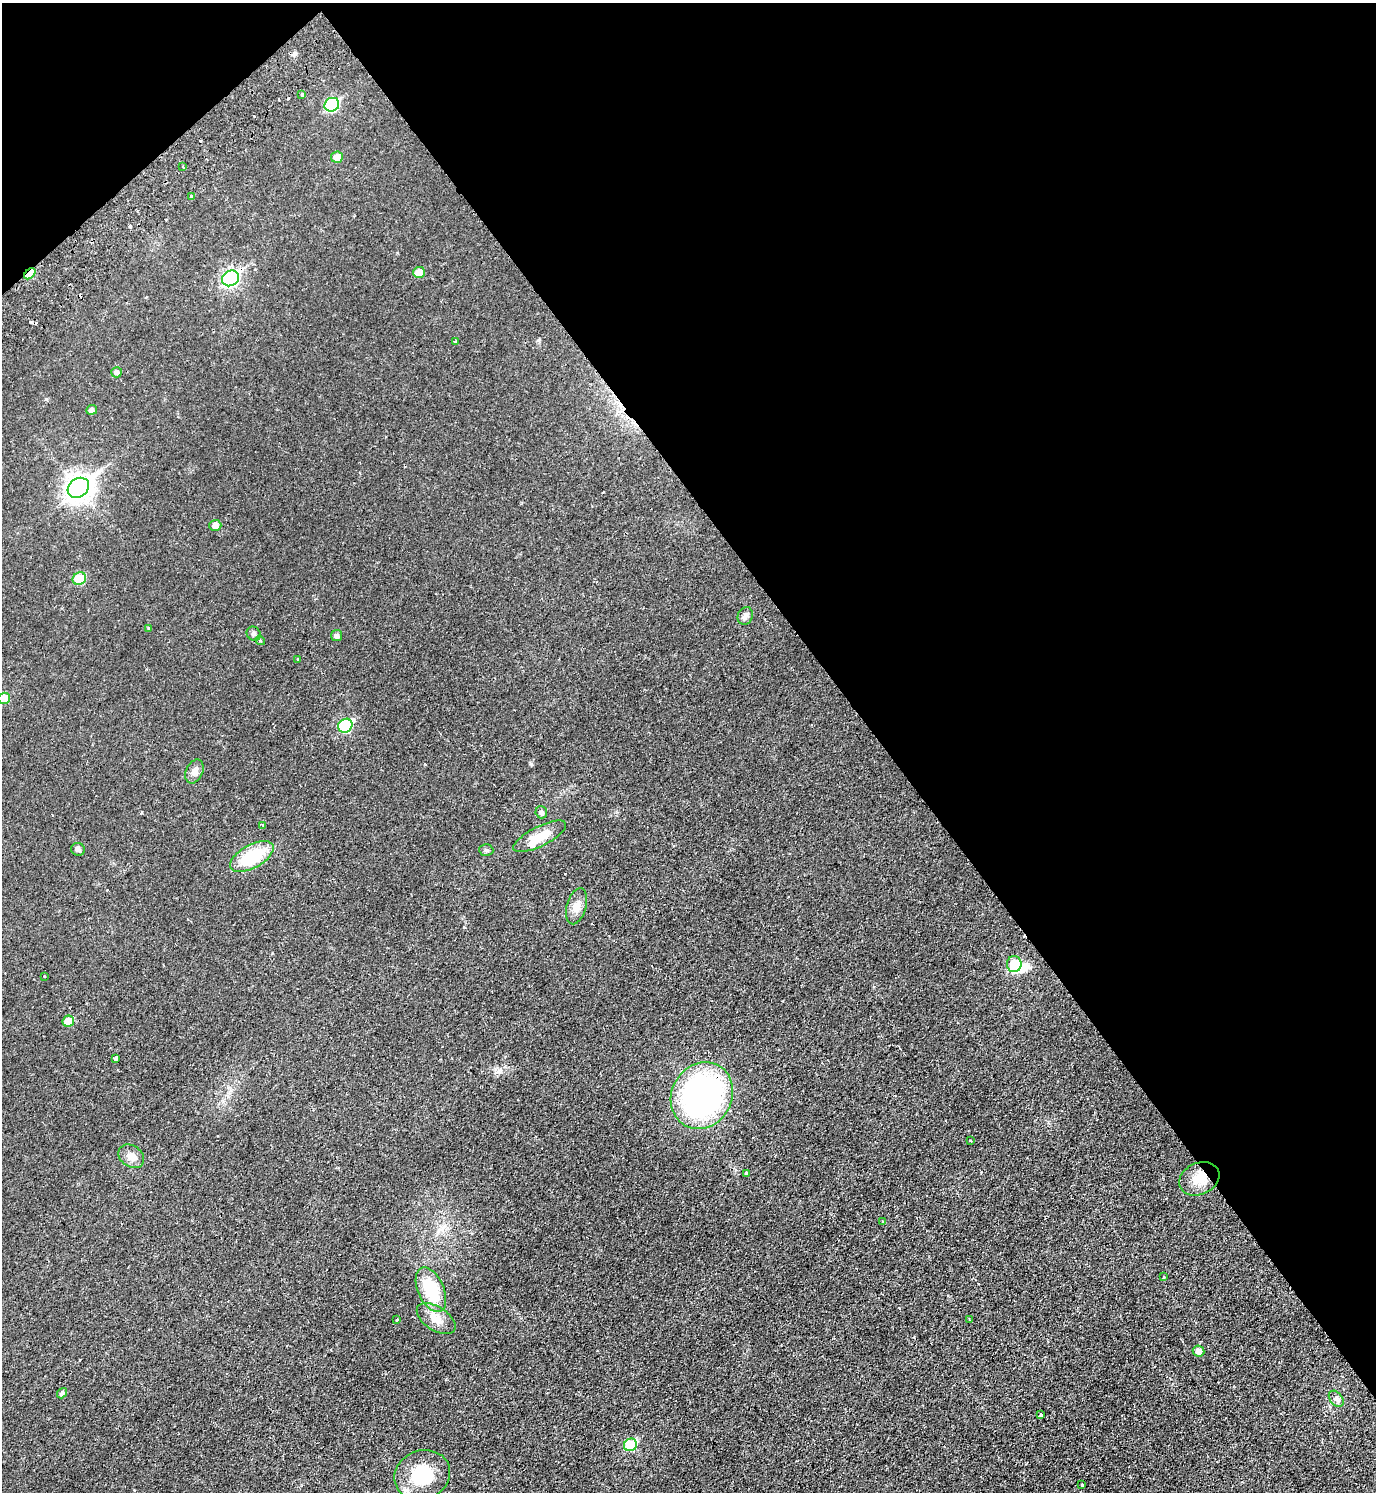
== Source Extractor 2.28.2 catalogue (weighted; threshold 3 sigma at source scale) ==
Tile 3 of 4 x 4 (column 3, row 1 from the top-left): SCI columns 2950-4323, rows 4518-6007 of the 6038 x 6054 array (HDU 1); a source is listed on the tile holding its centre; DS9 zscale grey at full resolution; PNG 1378 x 1494 px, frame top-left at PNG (2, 3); each listed source drawn as its Kron ellipse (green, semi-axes under 4 px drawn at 4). Shown black and unused: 38% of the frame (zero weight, under 2 of 3 exposures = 3% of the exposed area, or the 3 px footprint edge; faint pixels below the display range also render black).
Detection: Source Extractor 2.28.2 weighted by HDU 2 'WHT'; one run over the whole footprint, this tile lists its part. Background 0.0233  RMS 0.0048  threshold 0.0216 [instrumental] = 3 sigma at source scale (4.5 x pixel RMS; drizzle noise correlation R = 1.50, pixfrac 1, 0.05/0.05 arcsec/px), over >= 5 px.
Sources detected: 63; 2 inside a brighter object's white glare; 9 cosmic-ray / hot-pixel residue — neither listed nor drawn; the other 52 listed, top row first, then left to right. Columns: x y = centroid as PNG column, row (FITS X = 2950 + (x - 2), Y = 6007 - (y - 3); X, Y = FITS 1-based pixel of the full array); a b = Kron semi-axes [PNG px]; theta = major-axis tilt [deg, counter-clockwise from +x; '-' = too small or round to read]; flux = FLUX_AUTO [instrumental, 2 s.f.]
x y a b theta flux
302 94 3 3 - 2.2
332 105 7 6 - 45
337 157 6 5 - 5.1
183 166 3 3 - 0.76
191 197 4 3 - 0.69
419 272 6 5 - 5.8
30 274 6 4 45 10
230 278 9 7 36 88
456 342 4 3 - 0.52
117 372 5 5 - 1.2
92 410 5 5 - 2
78 488 11 9 38 400
215 525 6 5 - 3.2
79 579 7 6 - 14
745 616 9 7 64 1.8
148 628 4 3 - 0.46
254 634 7 6 - 1.1
337 635 5 5 - 1.8
260 640 5 4 - 0.8
297 659 3 2 - 0.62
4 698 6 5 - 6.5
345 726 7 6 - 36
194 771 12 8 65 2.7
541 812 6 5 - 1.3
263 825 3 3 - 1.6
540 836 29 10 27 9.9
78 849 7 6 - 1.3
486 850 7 6 - 0.89
252 856 24 11 29 24
577 906 18 9 75 4.2
1014 964 8 7 - 14
45 976 3 3 - 1.5
68 1021 6 5 - 7.6
116 1059 4 3 - 3.6
702 1096 34 30 60 120
970 1140 3 2 - 0.93
131 1156 14 10 -34 3.9
746 1173 3 3 - 0.91
1199 1179 21 16 25 8.7
882 1221 3 2 - 0.36
1163 1277 3 2 - 0.41
431 1290 24 13 -66 20
436 1319 22 11 -33 6.3
397 1320 3 3 - 0.53
969 1320 4 2 - 0.4
1198 1351 6 5 - 2.3
62 1393 5 4 - 1.1
1336 1399 9 6 -51 1.5
1041 1415 4 3 - 1.8
630 1445 7 6 - 24
422 1475 28 24 23 20
1082 1485 3 3 - 1.1
Overlapping masked pixels (flux is a lower limit): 3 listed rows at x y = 30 274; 702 1096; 1199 1179
Isophote crosses this tile's border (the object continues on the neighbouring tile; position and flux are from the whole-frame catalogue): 1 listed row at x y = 4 698
Unlisted compact peaks at least as high as the median listed source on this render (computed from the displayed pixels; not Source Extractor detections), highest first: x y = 539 340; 531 764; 46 399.